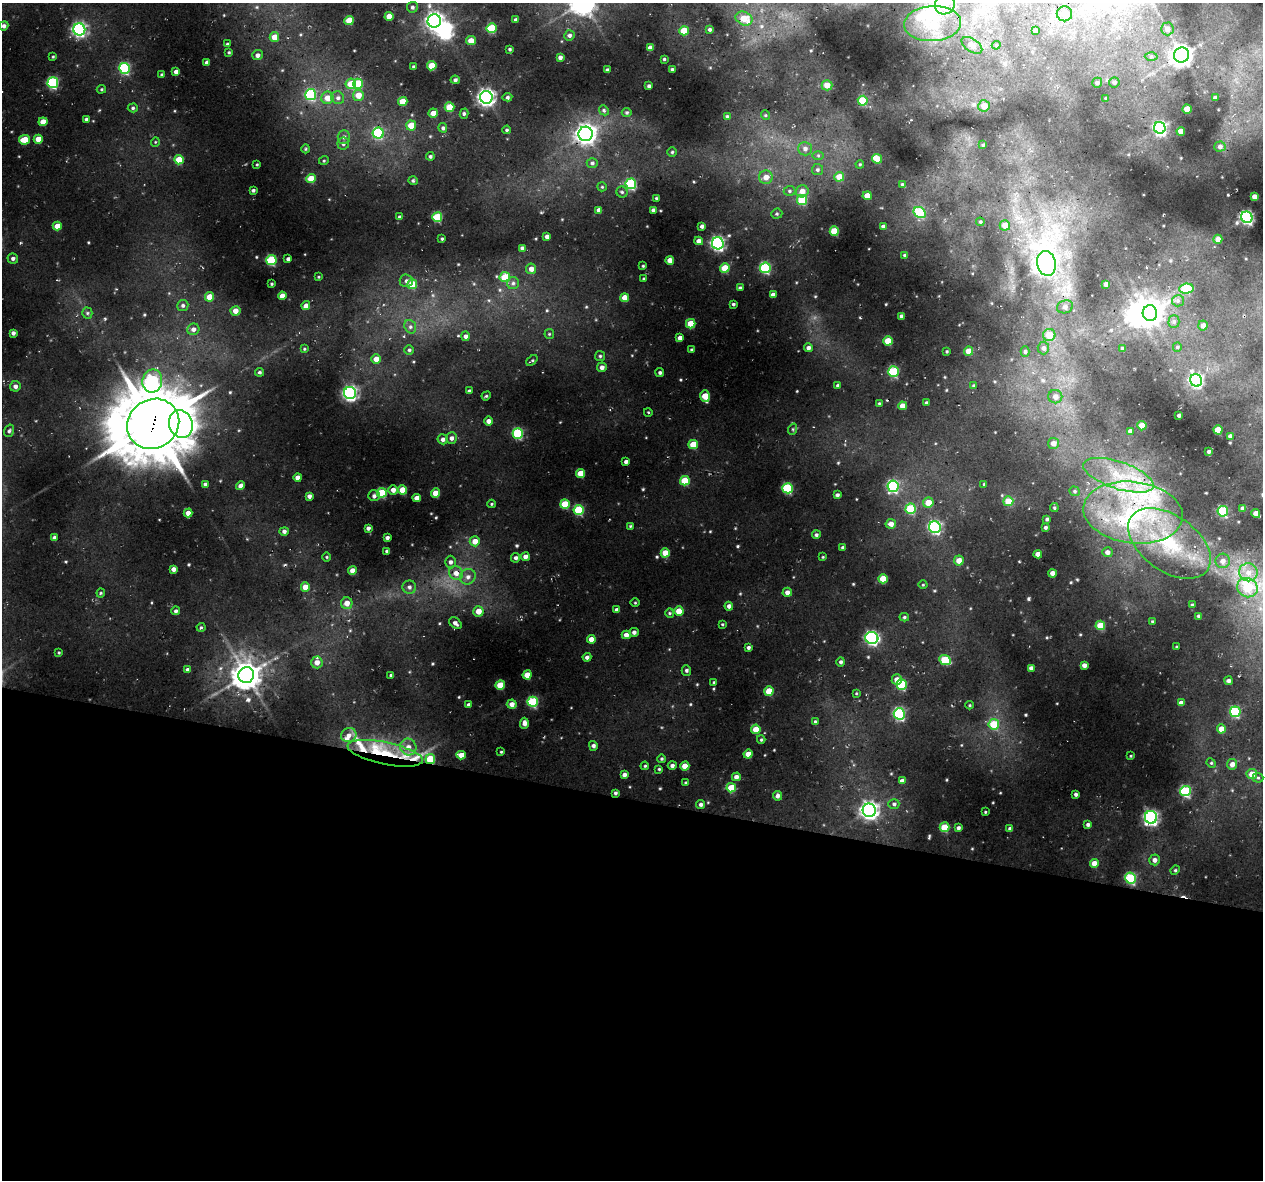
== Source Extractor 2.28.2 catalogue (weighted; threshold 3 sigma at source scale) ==
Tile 14 of 4 x 4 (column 2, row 4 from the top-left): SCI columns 1285-2545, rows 323-1500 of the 5081 x 5296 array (HDU 1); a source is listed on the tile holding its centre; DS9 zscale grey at full resolution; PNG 1265 x 1182 px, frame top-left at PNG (2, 3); each listed source drawn as its Kron ellipse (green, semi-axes under 4 px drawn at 4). Shown black and unused: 32% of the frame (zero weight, under 3 of 4 exposures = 4% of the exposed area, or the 3 px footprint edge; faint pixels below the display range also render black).
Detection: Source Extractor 2.28.2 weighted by HDU 2 'WHT'; one run over the whole footprint, this tile lists its part. Background 0.0957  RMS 0.016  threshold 0.0727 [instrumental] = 3 sigma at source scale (4.5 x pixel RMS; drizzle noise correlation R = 1.50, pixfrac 1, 0.0396/0.0396 arcsec/px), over >= 5 px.
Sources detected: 395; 4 inside a brighter object's white glare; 1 cosmic-ray / hot-pixel residue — neither listed nor drawn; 7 inside a brighter listed object's ellipse — not listed separately; the other 383 listed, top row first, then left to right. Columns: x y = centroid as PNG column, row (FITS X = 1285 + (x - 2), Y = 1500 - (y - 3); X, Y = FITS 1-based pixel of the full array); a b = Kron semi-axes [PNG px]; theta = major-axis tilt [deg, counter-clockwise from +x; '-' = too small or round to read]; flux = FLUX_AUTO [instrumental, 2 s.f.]
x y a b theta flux
945 4 10 9 - 17
412 7 5 5 - 3.4
1064 14 7 7 - 7.4
389 16 4 4 - 18
744 18 9 6 -24 26
349 20 5 4 - 26
516 20 3 3 - 3.2
434 21 7 6 - 490
933 24 28 17 4 58
4 26 5 4 - 4.5
491 28 5 5 - 62
79 29 6 6 - 290
710 29 3 3 - 2.7
1167 29 6 6 - 7
684 31 4 4 - 28
1035 31 3 3 - 3.3
569 35 5 5 - 3.7
274 37 5 4 - 15
471 41 5 4 - 17
227 44 3 3 - 1.7
972 45 12 6 -34 11
996 45 4 4 - 1.8
650 48 4 4 - 7.7
510 49 4 3 - 2.1
229 52 3 3 - 1.5
257 55 5 5 - 4.8
1182 55 7 7 - 1000
53 57 4 3 - 1.5
560 57 4 3 - 5
1151 57 6 4 0 3
664 59 3 3 - 1.7
207 62 4 3 - 4.5
432 66 4 4 - 30
413 67 3 3 - 2
125 68 5 5 - 130
672 69 3 3 - 2.3
608 70 3 3 - 2.7
176 72 4 4 - 7
162 75 3 3 - 2.1
455 80 4 4 - 3.3
1114 82 5 5 - 3.8
53 83 5 5 - 130
1097 83 5 5 - 3.1
351 84 5 5 - 27
358 84 5 5 - 45
827 85 5 5 - 15
649 86 3 3 - 3.4
101 89 4 4 - 1.9
311 95 5 5 - 120
358 95 5 5 - 18
486 97 6 6 - 530
507 97 5 4 - 2.6
327 98 6 6 - 15
338 98 7 6 - 4.8
1106 98 3 3 - 1.1
1215 98 4 3 - 3.4
863 101 5 5 - 42
403 102 4 4 - 21
984 106 6 5 - 15
449 107 5 4 - 30
133 108 5 4 - 2.4
1187 109 4 4 - 23
604 110 5 4 - 2.8
627 112 5 4 - 2.4
433 113 4 4 - 12
464 114 5 4 - 2.5
765 115 5 3 - 1.4
727 116 3 3 - 2.5
86 119 4 3 - 2.2
43 122 4 4 - 16
411 125 5 5 - 22
443 128 5 4 - 3.4
1160 128 6 5 - 270
507 130 4 3 - 2.1
1181 131 4 4 - 11
378 133 5 5 - 110
586 134 7 7 - 720
344 137 7 6 - 4.9
38 139 4 4 - 17
25 140 5 4 - 27
155 142 5 3 - 1.3
343 144 6 6 - 4.2
983 145 4 4 - 1.9
1220 146 5 5 - 4
306 149 4 4 - 1.8
805 149 7 7 - 6
672 152 5 4 - 2.1
818 155 6 4 -1 2.1
430 156 4 4 - 2.6
877 159 5 4 - 24
179 160 5 4 - 31
324 160 5 3 - 1.5
592 163 5 4 - 3.1
257 164 4 3 - 1.2
860 164 4 3 - 1.4
817 170 5 5 - 2.7
766 177 7 7 - 13
839 177 5 5 - 22
311 179 4 4 - 25
413 181 5 4 - 2.2
631 184 5 5 - 110
902 184 4 3 - 1.6
602 187 5 4 - 1.8
253 190 3 3 - 2.3
789 191 6 5 - 2.7
802 191 6 6 - 12
622 192 5 5 - 2.4
867 196 4 4 - 16
1254 196 4 4 - 7.9
656 198 3 2 - 1.4
802 200 5 5 - 55
599 210 4 4 - 5.4
653 210 4 4 - 3.7
920 213 6 5 - 61
777 214 5 5 - 2.6
399 217 4 4 - 2.6
437 217 5 5 - 60
1247 217 6 5 - 250
980 222 4 4 - 1.7
1005 225 5 5 - 15
57 226 4 4 - 14
702 226 4 4 - 3.8
883 226 4 3 - 3.3
834 231 5 4 - 39
547 237 4 4 - 4.9
442 239 3 2 - 1.7
1218 239 4 4 - 9.4
699 241 4 4 - 8.1
718 243 6 6 - 300
522 248 4 4 - 3.8
905 255 4 4 - 2.7
13 258 5 5 - 4
288 259 4 3 - 3.6
271 260 5 5 - 81
670 260 4 4 - 11
1046 263 12 9 -79 530
643 266 3 3 - 1.3
725 268 5 4 - 32
765 268 5 5 - 110
531 269 5 5 - 8.5
319 277 4 2 - 1.3
505 277 5 5 - 39
644 279 3 2 - 1.9
406 281 6 6 - 4.3
513 283 6 6 - 4.1
272 284 3 2 - 1.6
412 284 5 5 - 30
1106 284 4 4 - 6.4
740 288 4 3 - 2.8
1186 289 7 5 5 48
773 294 4 3 - 4.5
282 296 4 4 - 11
209 297 4 4 - 19
625 298 4 4 - 16
1178 301 6 5 - 3.4
733 304 4 3 - 2.3
183 305 5 5 - 3.6
306 306 4 4 - 7.8
1065 307 8 6 19 5.3
235 311 5 4 - 9.9
87 313 5 5 - 2.4
1150 313 8 7 - 1200
901 316 4 3 - 4
1174 322 6 5 - 3.4
691 324 5 4 - 30
1203 325 5 5 - 7.3
410 327 7 5 -69 4.1
193 329 6 6 - 6.4
13 333 4 4 - 4.5
549 334 5 5 - 2
1049 335 6 6 - 20
466 336 5 4 - 5
680 338 4 4 - 5.5
888 341 4 4 - 35
1177 347 5 4 - 1.7
808 348 4 4 - 4.7
1043 348 6 6 - 5.2
1122 348 4 3 - 2.7
304 349 4 3 - 1.6
691 349 4 2 - 1.3
409 350 4 4 - 2.5
947 351 3 3 - 1.5
969 351 4 4 - 19
1025 352 5 4 - 2.8
600 356 5 5 - 2.4
376 359 5 5 - 11
532 360 6 4 40 2.1
602 367 5 4 - 6.5
259 372 4 3 - 2.6
893 372 5 5 - 87
660 373 4 4 - 2.4
1196 380 6 5 - 260
152 381 12 10 79 170
838 385 4 3 - 2.6
15 386 5 5 - 5.6
974 386 4 4 - 1.9
469 391 3 3 - 2.5
350 393 6 6 - 320
486 396 5 4 - 1.7
705 396 6 4 -74 24
1055 397 7 6 - 9.2
879 403 4 4 - 1.4
927 403 4 3 - 3.6
903 406 4 4 - 14
648 412 4 3 - 1.2
1179 415 3 3 - 2.6
489 421 4 4 - 6.9
153 424 27 24 34 8100
181 424 14 11 -72 630
1142 426 4 4 - 28
793 429 6 3 72 1.9
1218 430 4 4 - 33
9 431 6 4 72 2.9
1130 431 4 4 - 4
518 433 5 5 - 98
1230 436 4 3 - 3.9
452 438 6 5 - 5.2
443 439 5 5 - 5.3
1053 443 5 5 - 9.9
693 444 5 4 - 27
1209 452 3 3 - 2.6
626 462 4 3 - 4.3
580 473 4 4 - 22
1118 475 37 13 -18 71
298 477 4 4 - 8.6
685 481 5 4 - 38
205 484 4 4 - 2.8
984 484 4 3 - 1.4
240 486 5 4 - 6.5
893 486 6 5 - 150
788 488 5 5 - 94
393 490 5 4 - 7.9
403 490 4 4 - 26
1075 491 5 4 - 2.3
382 493 5 5 - 56
436 493 4 4 - 20
837 495 4 4 - 3.2
309 496 4 4 - 4.8
374 496 6 5 - 4.2
417 498 4 4 - 9.4
1008 501 5 5 - 25
928 503 5 5 - 20
492 504 4 3 - 1.4
565 504 5 4 - 36
1054 508 4 3 - 2
1243 508 4 3 - 5.2
911 509 5 5 - 64
579 510 5 5 - 81
1223 511 5 5 - 88
1133 512 50 30 -7 230
188 513 4 4 - 7.7
1256 513 5 4 - 10
1047 519 3 3 - 2.6
891 524 5 5 - 8.6
630 526 4 4 - 1.6
935 527 6 6 - 210
1046 527 3 3 - 2.6
368 528 4 3 - 3.9
284 531 5 4 - 4.6
816 535 4 4 - 2.9
54 538 4 3 - 4.7
387 538 4 3 - 3.9
475 541 5 5 - 14
1169 543 46 28 -35 140
843 547 3 3 - 3
387 551 3 3 - 3
1107 552 5 5 - 7
665 553 4 4 - 26
1038 554 4 4 - 11
327 557 4 3 - 1.4
525 557 4 4 - 6.5
823 557 3 3 - 1.4
516 558 5 4 - 4.3
959 561 5 5 - 14
1223 561 7 7 - 7.7
450 562 6 5 - 4.4
173 569 4 4 - 6.2
352 570 4 4 - 9.2
1248 572 9 9 - 14
456 573 7 6 - 9.9
1052 573 4 4 - 9.1
468 577 8 7 - 7.5
883 579 4 4 - 28
923 585 4 3 - 1.3
305 587 4 4 - 16
409 587 7 6 - 4.5
1247 588 10 9 - 44
787 592 4 4 - 6.5
101 593 4 4 - 1.8
347 603 6 6 - 12
635 603 4 3 - 1.3
1192 605 3 3 - 2.9
729 606 4 4 - 5.6
616 610 4 4 - 5.3
176 611 4 4 - 3
478 611 5 5 - 16
679 611 4 4 - 22
670 613 5 4 - 1.9
1198 616 3 3 - 2.3
904 617 5 4 - 2.2
1152 621 3 3 - 1.4
455 623 7 5 -40 4.8
722 624 3 3 - 1.4
1100 625 5 4 - 32
201 627 4 4 - 2.2
634 632 4 4 - 4.3
626 635 4 4 - 9.1
872 638 6 6 - 260
591 639 4 4 - 11
748 647 4 3 - 3.4
1176 647 4 2 - 1.2
59 652 4 2 - 1.4
587 657 4 4 - 4.5
945 660 6 5 - 51
317 662 6 5 - 12
841 662 5 4 - 3
1084 665 4 4 - 6.8
1031 668 4 4 - 5.4
187 669 4 4 - 2.9
686 671 5 4 - 2.6
246 675 8 8 - 2000
391 675 3 3 - 2.6
527 675 4 4 - 20
897 680 5 5 - 11
1229 681 4 4 - 3.8
714 682 3 3 - 1.4
902 684 5 5 - 77
500 685 5 4 - 30
769 691 5 4 - 27
856 693 4 3 - 1.2
533 702 5 5 - 90
1181 703 4 4 - 6.2
512 704 5 4 - 8.9
468 705 3 3 - 3.2
970 705 4 3 - 1.4
1235 712 5 5 - 94
899 714 5 5 - 160
815 722 4 4 - 2.3
524 723 5 4 - 7.8
994 724 5 5 - 43
756 729 4 4 - 24
1221 729 4 4 - 16
349 735 8 7 - 8.8
761 740 4 4 - 1.9
593 746 5 4 - 3.6
408 747 8 8 - 9.8
501 752 3 3 - 1.4
385 753 38 11 -12 63
748 754 4 4 - 17
461 755 5 4 - 13
1131 756 4 3 - 1.2
430 759 5 5 - 43
662 759 4 4 - 2
1211 763 5 4 - 1.8
1232 764 5 5 - 8.6
672 765 4 4 - 4.1
645 766 4 3 - 1.7
685 766 4 4 - 19
659 769 3 3 - 1.7
1252 774 5 5 - 17
624 775 4 3 - 5.4
736 777 4 4 - 7.1
1258 778 5 5 - 2.4
902 781 4 4 - 6
686 783 3 3 - 3.2
731 788 5 4 - 29
1185 791 5 5 - 110
615 793 4 3 - 2.8
1076 794 3 3 - 2.9
777 796 5 4 - 4.5
701 804 4 4 - 3.6
894 804 5 5 - 3.3
869 810 7 6 - 620
985 812 3 2 - 1.3
1151 817 6 6 - 320
1088 824 4 4 - 3.3
944 827 5 4 - 38
958 828 4 3 - 3.8
1010 829 4 3 - 4.8
1154 860 5 5 - 6.3
1094 863 4 4 - 12
1175 870 5 4 - 2.1
1131 878 5 5 - 99
Overlapping masked pixels (flux is a lower limit): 6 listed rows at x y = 586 134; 153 424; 1133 512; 385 753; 430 759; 615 793
Isophote crosses this tile's border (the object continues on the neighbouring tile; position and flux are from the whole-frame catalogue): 1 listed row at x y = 945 4